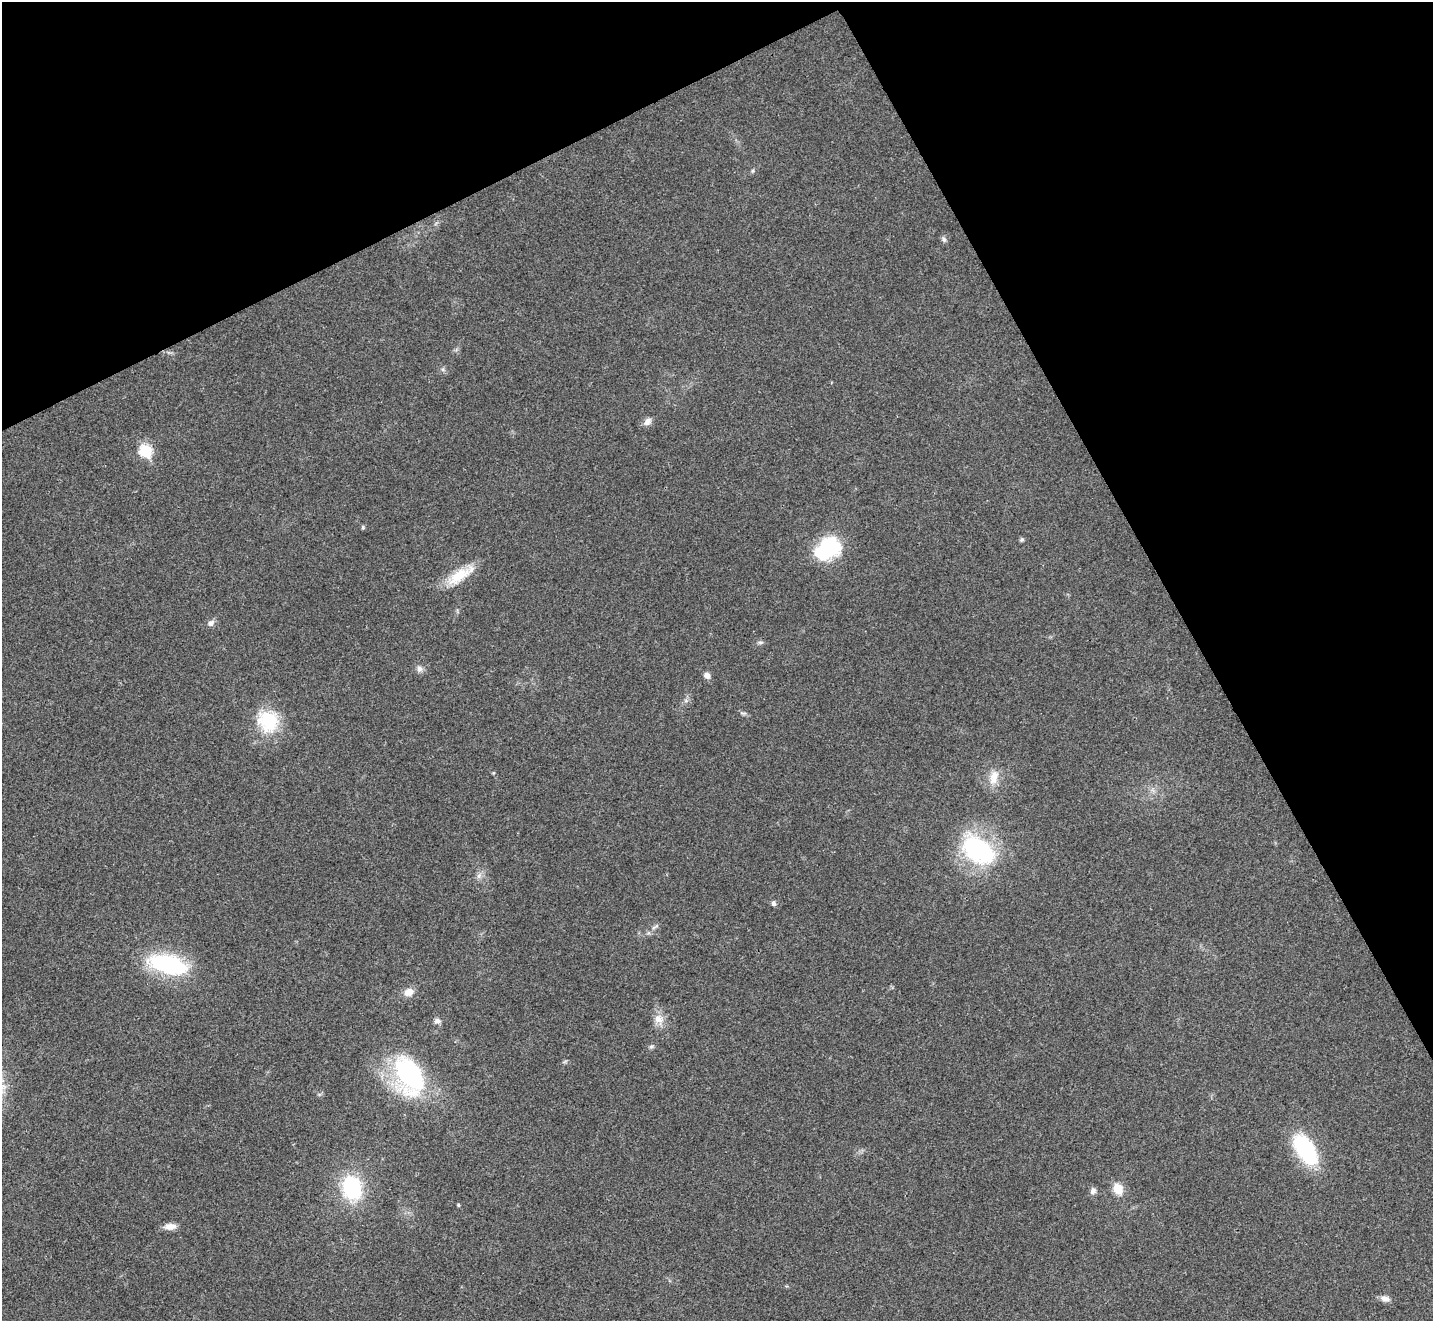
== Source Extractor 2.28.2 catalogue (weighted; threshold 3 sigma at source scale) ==
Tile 3 of 4 x 4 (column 3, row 1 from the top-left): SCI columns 2870-4300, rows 4249-5567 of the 5735 x 5724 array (HDU 1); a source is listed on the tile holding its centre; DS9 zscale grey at full resolution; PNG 1435 x 1323 px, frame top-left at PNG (2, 2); no overlay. Shown black and unused: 26% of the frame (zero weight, under 3 of 4 exposures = <1% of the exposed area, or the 3 px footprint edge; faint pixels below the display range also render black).
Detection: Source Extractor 2.28.2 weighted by HDU 2 'WHT'; one run over the whole footprint, this tile lists its part. Background 0.0205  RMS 0.0043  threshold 0.0191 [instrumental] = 3 sigma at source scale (4.5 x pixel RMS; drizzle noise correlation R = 1.50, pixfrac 1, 0.05/0.05 arcsec/px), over >= 5 px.
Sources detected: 33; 1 inside a brighter object's white glare — not listed; the other 32 listed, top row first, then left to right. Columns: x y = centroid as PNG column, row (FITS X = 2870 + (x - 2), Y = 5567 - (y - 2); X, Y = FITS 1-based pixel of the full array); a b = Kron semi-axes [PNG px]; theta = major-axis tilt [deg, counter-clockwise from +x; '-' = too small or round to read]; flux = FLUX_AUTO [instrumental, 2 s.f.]
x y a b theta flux
752 171 6 4 90 0.57
944 239 7 6 - 1
648 421 11 7 50 2.3
146 450 7 6 - 33
363 527 6 5 - 0.61
1022 539 6 5 - 0.76
824 552 26 23 78 20
459 576 35 14 34 12
211 623 8 6 38 1.8
760 642 7 4 0 0.76
419 669 9 8 - 1.7
707 675 8 6 -40 2
743 713 10 2 0 0.45
268 721 29 26 -56 20
994 777 21 11 73 5.7
978 850 37 23 -37 53
479 876 7 5 89 1.2
774 903 6 5 - 1.1
654 928 8 3 31 0.77
168 964 41 18 -15 45
409 992 11 8 20 4.1
658 1019 14 11 -25 4
437 1020 8 6 -8 1.6
651 1047 7 4 19 0.71
409 1075 40 25 -65 64
1305 1150 37 18 -57 36
352 1187 21 16 -73 35
1118 1188 6 6 - 17
1093 1191 8 7 - 1.6
458 1205 4 4 - 0.6
170 1226 13 7 6 3.4
1385 1299 12 7 -15 2.3